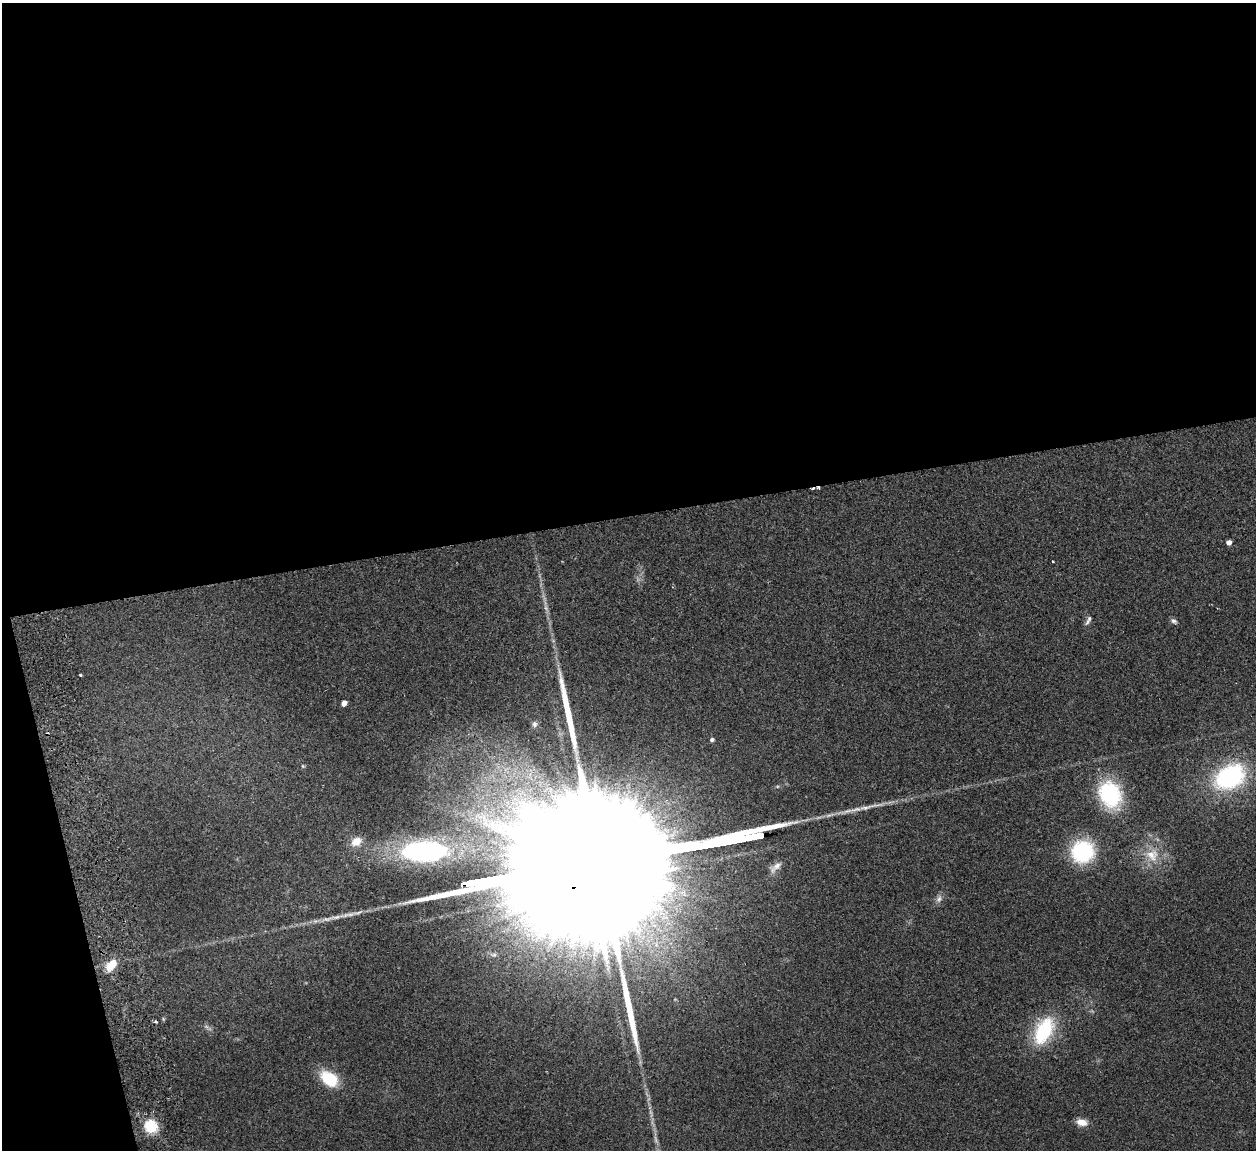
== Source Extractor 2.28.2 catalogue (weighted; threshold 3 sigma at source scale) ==
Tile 1 of 4 x 4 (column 1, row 1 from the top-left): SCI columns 57-1310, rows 3608-4755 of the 5132 x 5030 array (HDU 1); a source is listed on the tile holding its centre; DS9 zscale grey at full resolution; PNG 1258 x 1152 px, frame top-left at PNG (2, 3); no overlay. Shown black and unused: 47% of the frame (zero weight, under 2 of 3 exposures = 3% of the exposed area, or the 3 px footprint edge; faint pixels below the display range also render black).
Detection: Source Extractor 2.28.2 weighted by HDU 2 'WHT'; one run over the whole footprint, this tile lists its part. Background 0.176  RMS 0.011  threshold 0.0488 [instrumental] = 3 sigma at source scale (4.5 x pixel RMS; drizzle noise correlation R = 1.50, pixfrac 1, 0.05/0.05 arcsec/px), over >= 5 px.
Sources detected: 29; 1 too faint to see at this stretch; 1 inside a brighter object's white glare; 3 cosmic-ray / hot-pixel residue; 2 long thin detections or spike segments (spike, bleed or trail) — not listed; the other 22 listed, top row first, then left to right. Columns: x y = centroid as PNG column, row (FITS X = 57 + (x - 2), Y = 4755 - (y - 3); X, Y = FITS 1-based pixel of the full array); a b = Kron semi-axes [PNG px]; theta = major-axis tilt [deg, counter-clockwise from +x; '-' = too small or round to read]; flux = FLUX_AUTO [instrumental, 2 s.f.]
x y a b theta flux
1229 542 4 4 - 7.1
1089 618 8 6 78 3.3
1174 621 8 6 -34 3
80 675 3 3 - 1.6
344 703 5 4 - 8.1
534 724 8 6 -89 3.1
712 740 5 4 - 2.5
303 766 5 5 - 1.2
1230 777 27 19 30 150
1110 794 32 25 -64 82
356 841 14 11 31 13
424 851 41 19 1 210
1082 851 21 20 - 92
1152 855 20 17 -34 24
775 867 21 9 42 8.6
939 899 11 7 75 4.6
111 965 16 9 50 17
156 1022 5 3 - 1.5
1044 1030 27 15 62 80
329 1079 17 11 -37 49
1082 1122 12 8 -11 10
151 1126 12 11 - 36
Overlapping masked pixels (flux is a lower limit): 1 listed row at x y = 424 851